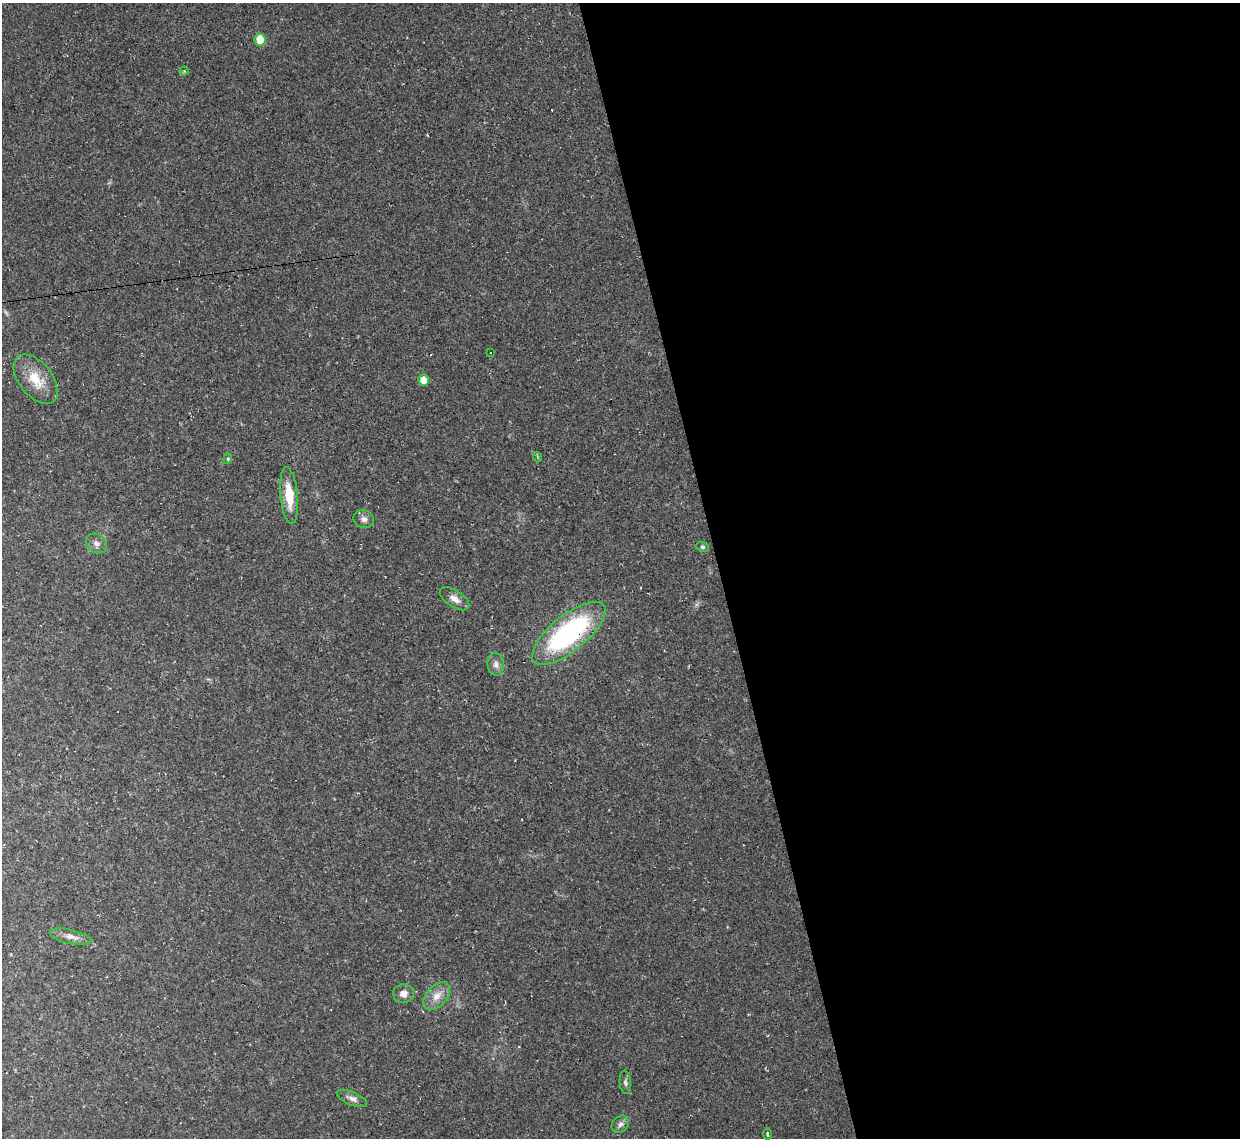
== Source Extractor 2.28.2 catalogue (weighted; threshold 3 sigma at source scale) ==
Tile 8 of 4 x 4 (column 4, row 2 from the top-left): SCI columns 3716-4953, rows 2411-3546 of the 4953 x 4933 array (HDU 1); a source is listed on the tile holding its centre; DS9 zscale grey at full resolution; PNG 1242 x 1140 px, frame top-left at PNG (2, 3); each listed source drawn as its Kron ellipse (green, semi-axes under 4 px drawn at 4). Shown black and unused: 42% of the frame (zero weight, under 2 of 3 exposures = <1% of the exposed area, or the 3 px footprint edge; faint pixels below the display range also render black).
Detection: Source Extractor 2.28.2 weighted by HDU 2 'WHT'; one run over the whole footprint, this tile lists its part. Background 0.0341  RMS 0.0064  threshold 0.0287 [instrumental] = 3 sigma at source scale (4.5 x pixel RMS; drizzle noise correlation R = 1.50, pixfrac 1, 0.05/0.05 arcsec/px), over >= 5 px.
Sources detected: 27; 6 cosmic-ray / hot-pixel residue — neither listed nor drawn; the other 21 listed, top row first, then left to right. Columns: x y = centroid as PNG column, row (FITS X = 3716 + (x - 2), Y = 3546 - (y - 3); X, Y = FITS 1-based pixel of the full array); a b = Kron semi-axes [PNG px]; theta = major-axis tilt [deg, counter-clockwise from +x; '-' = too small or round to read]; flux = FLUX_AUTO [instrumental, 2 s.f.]
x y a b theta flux
260 40 6 5 - 13
184 71 4 4 - 0.7
491 353 3 3 - 0.87
36 379 29 16 -52 16
424 380 6 5 - 6.9
537 457 5 3 - 0.77
228 459 5 4 - 0.89
289 495 29 8 -84 15
364 519 10 8 -21 2.9
96 543 11 9 -37 3.3
703 547 6 5 - 1.1
455 599 17 8 -34 4.7
569 633 45 18 39 110
496 664 11 8 -84 3.2
71 937 21 7 -13 4.6
403 994 10 9 - 4.1
437 996 16 10 46 6.6
625 1082 12 5 -86 1.8
352 1099 16 6 -23 3.1
620 1124 9 7 42 2.6
767 1134 6 2 -89 0.81